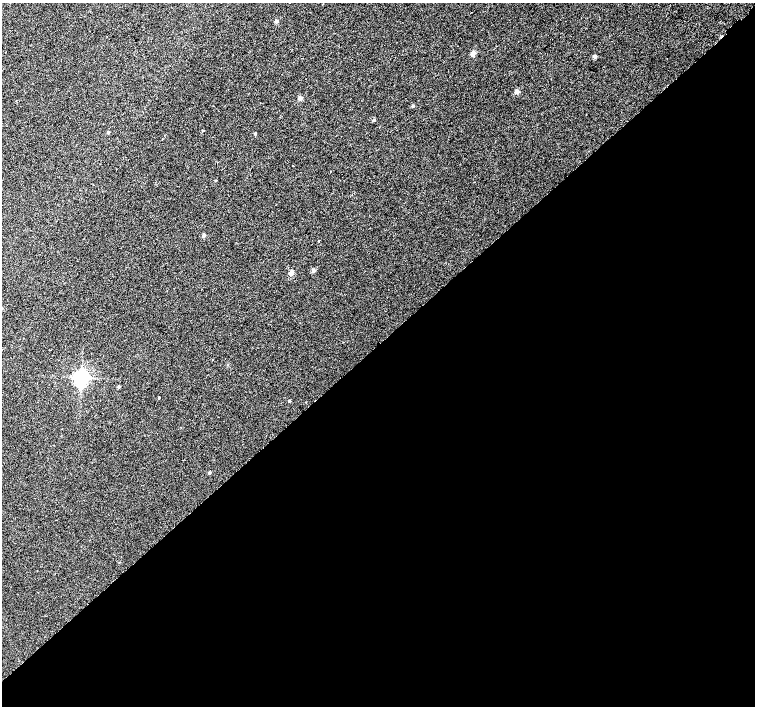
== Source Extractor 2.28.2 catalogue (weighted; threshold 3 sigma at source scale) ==
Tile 15 of 4 x 4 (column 3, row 4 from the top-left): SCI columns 3062-4566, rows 264-1671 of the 6118 x 6093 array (HDU 1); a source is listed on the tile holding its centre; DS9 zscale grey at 2 x 2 block average (1 PNG px = mean of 2 x 2 image px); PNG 757 x 708 px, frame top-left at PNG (2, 3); no overlay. Shown black and unused: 51% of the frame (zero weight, under 2 of 3 exposures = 3% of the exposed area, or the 3 px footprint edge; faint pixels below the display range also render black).
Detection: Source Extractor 2.28.2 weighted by HDU 2 'WHT'; one run over the whole footprint, this tile lists its part. Background 0.00716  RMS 0.0058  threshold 0.0259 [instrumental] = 3 sigma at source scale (4.5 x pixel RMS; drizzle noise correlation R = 1.50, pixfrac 1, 0.0396/0.0396 arcsec/px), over >= 5 px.
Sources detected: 23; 1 cosmic-ray / hot-pixel residue — not listed; the other 22 listed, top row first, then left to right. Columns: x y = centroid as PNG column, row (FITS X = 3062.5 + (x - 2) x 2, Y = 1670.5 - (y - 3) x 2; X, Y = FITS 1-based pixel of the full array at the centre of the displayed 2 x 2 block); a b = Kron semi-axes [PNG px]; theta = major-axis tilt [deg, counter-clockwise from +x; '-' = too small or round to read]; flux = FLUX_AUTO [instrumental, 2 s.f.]
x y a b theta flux
276 21 2 2 - 7.5
473 53 2 2 - 15
595 56 2 2 - 7.1
517 91 2 2 - 12
300 98 2 2 - 11
16 100 2 2 - 0.66
413 106 2 2 - 2.9
374 120 3 2 - 1.5
203 131 2 2 - 1.4
108 132 2 2 - 2.6
255 133 3 3 - 1.1
293 165 2 2 - 1.4
215 180 2 2 - 1
204 235 2 2 - 5.5
318 241 2 2 - 0.83
313 270 2 2 - 11
291 272 3 3 - 17
81 377 5 4 - 490
119 387 2 2 - 3.7
159 398 2 2 - 1.2
289 401 2 2 - 1.5
209 473 2 2 - 2.7